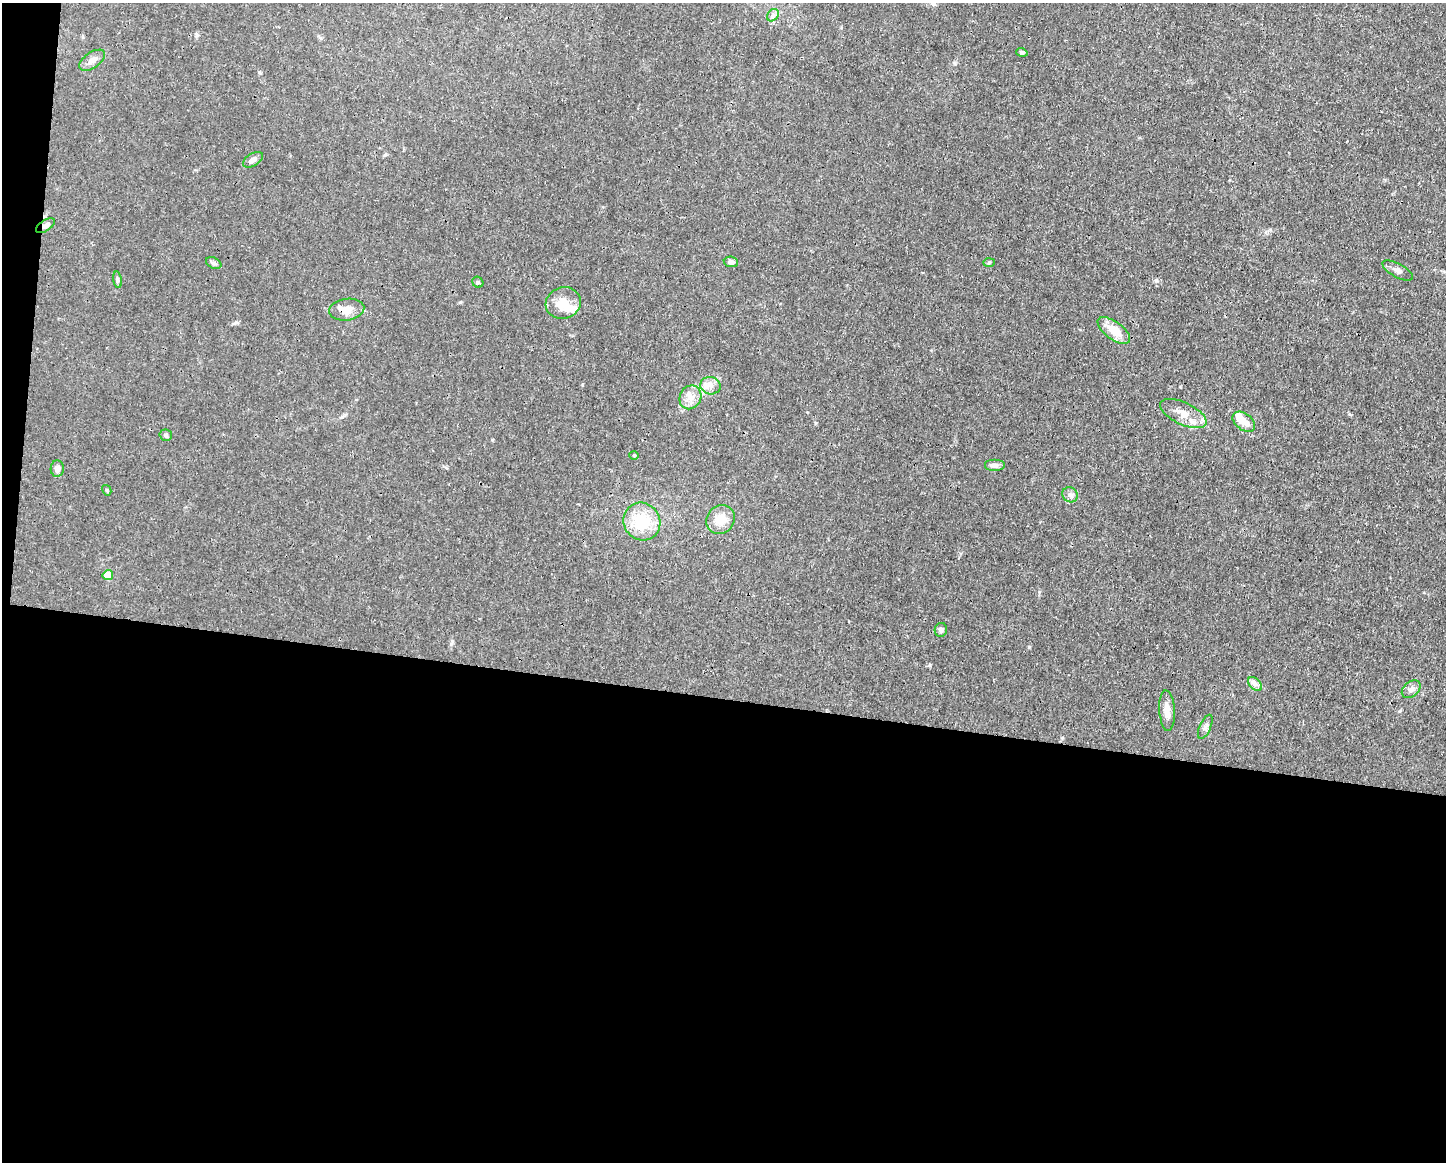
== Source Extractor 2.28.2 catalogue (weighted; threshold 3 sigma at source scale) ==
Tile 10 of 3 x 4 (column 1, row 4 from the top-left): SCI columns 112-1555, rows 1-1160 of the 4666 x 4638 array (HDU 1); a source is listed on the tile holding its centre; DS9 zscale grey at full resolution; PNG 1448 x 1164 px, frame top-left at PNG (2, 3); each listed source drawn as its Kron ellipse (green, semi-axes under 4 px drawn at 4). Shown black and unused: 41% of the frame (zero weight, under 3 of 4 exposures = <1% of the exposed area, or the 3 px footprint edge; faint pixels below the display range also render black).
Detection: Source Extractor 2.28.2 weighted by HDU 2 'WHT'; one run over the whole footprint, this tile lists its part. Background 0.0165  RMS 0.0025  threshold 0.0113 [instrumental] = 3 sigma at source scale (4.5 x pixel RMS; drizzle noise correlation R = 1.50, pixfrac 1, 0.05/0.05 arcsec/px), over >= 5 px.
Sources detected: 35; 1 inside a brighter object's white glare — neither listed nor drawn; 2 inside a brighter listed object's ellipse — not listed separately; the other 32 listed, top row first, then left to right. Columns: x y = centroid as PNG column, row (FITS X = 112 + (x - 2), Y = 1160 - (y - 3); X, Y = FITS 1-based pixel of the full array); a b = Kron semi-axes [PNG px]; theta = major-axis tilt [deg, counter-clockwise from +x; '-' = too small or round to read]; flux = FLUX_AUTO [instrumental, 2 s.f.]
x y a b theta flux
773 15 7 5 46 0.64
1022 52 6 4 -16 0.48
92 60 15 8 35 1.7
253 160 11 6 32 1.2
45 226 11 5 34 0.97
731 262 7 5 -9 1.1
214 263 8 5 -27 0.59
989 263 6 4 2 0.31
1398 271 17 7 -28 1.3
117 280 8 4 -82 0.54
478 282 6 5 - 0.41
563 303 18 15 17 4.2
347 310 18 11 7 3.4
1114 331 19 9 -36 4.9
710 386 10 8 -13 1.7
690 397 12 10 59 2.4
1183 414 25 11 -25 3.8
1244 422 13 8 -38 2.8
166 435 6 5 - 0.53
634 455 4 4 - 0.32
994 465 10 6 0 1
57 469 8 6 86 1.4
107 490 5 4 - 0.31
1070 495 8 7 - 1.1
721 519 15 13 46 4.1
642 522 19 18 - 11
108 575 5 5 - 6.2
941 630 7 6 - 0.67
1255 684 8 5 -45 0.88
1411 689 10 7 39 1.2
1167 711 20 7 -86 2.5
1205 727 13 5 66 0.93
Overlapping masked pixels (flux is a lower limit): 2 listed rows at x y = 45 226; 347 310
Unlisted compact peaks at least as high as the median listed source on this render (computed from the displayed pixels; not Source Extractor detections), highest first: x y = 1029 647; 1156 280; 930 665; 955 63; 451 644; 1349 414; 460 302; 236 322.